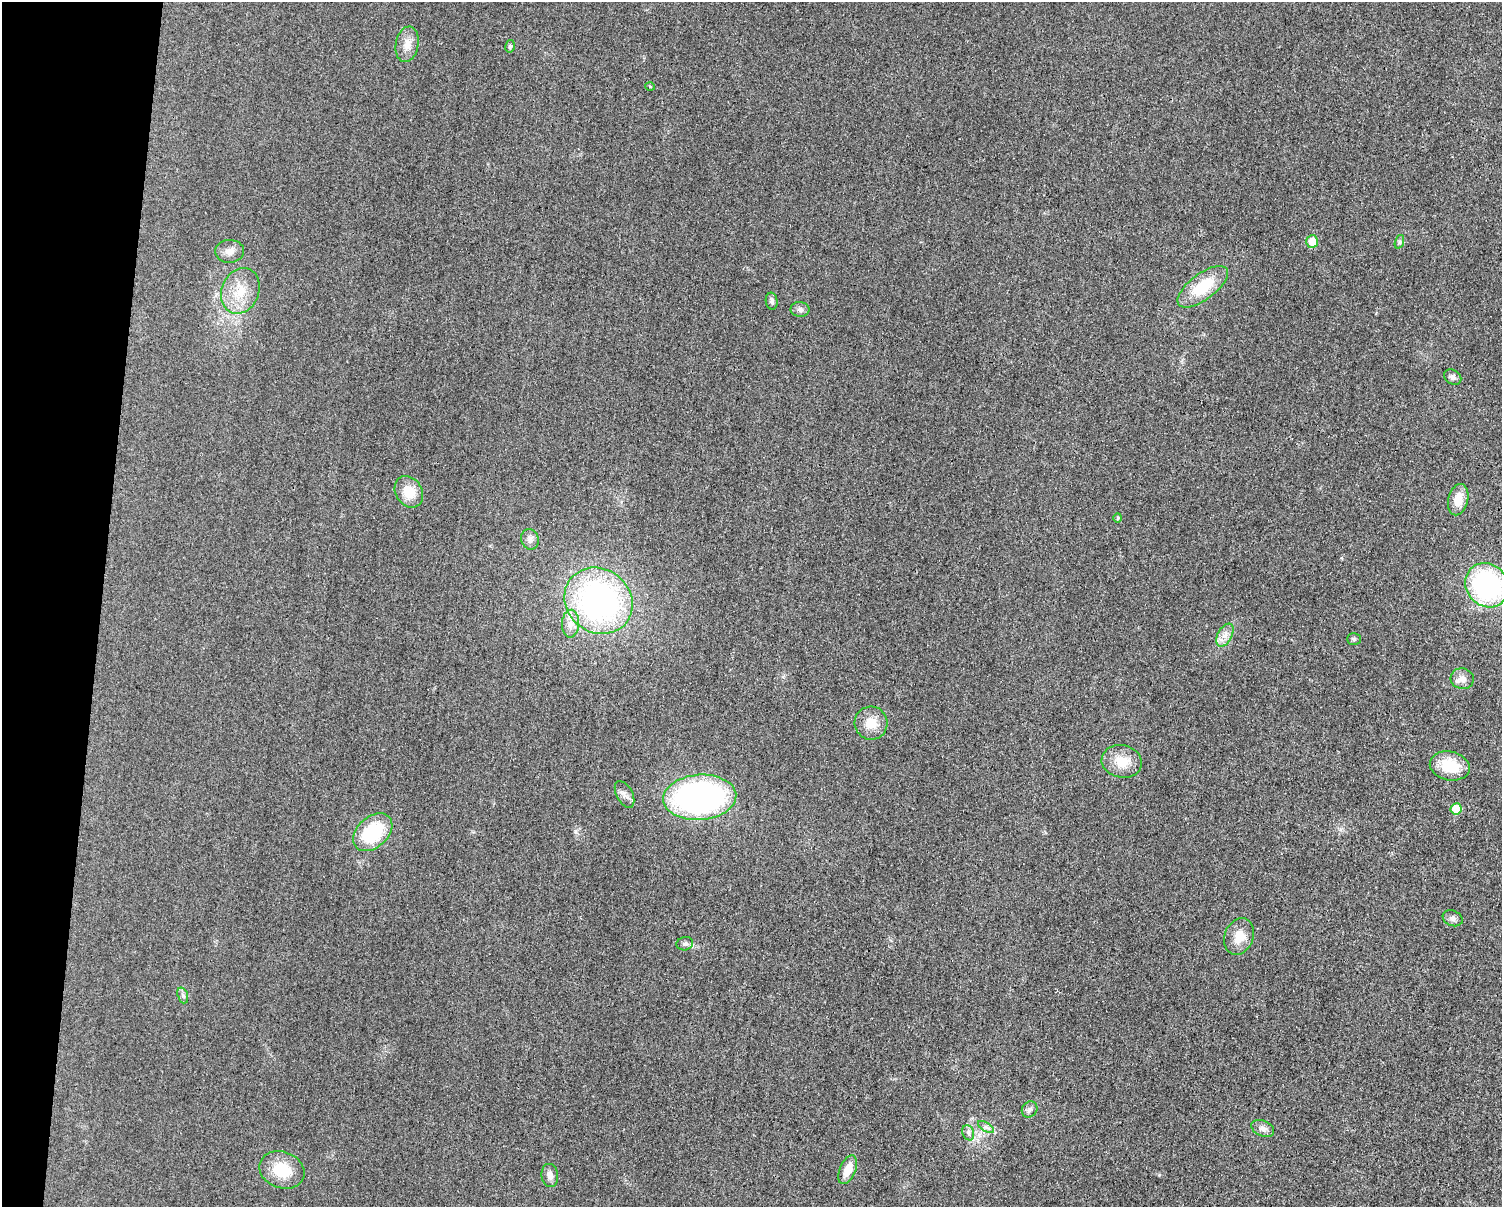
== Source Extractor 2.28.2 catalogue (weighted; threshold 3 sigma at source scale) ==
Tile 7 of 3 x 4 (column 1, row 3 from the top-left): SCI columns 247-1746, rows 1216-2420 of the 4862 x 4841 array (HDU 1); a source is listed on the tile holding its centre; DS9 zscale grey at full resolution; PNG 1504 x 1209 px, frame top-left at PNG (2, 2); each listed source drawn as its Kron ellipse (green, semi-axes under 4 px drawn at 4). Shown black and unused: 7% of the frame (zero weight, under 3 of 4 exposures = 1% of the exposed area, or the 3 px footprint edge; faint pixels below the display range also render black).
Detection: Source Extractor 2.28.2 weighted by HDU 2 'WHT'; one run over the whole footprint, this tile lists its part. Background 0.029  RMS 0.0058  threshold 0.0262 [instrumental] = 3 sigma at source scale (4.5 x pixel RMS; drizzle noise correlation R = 1.50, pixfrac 1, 0.05/0.05 arcsec/px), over >= 5 px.
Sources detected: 39; all 39 listed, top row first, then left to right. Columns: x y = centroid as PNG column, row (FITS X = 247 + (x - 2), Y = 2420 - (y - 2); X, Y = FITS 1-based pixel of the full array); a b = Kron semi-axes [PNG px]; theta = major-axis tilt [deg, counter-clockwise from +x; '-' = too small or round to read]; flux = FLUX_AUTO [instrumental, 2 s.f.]
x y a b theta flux
407 44 18 11 79 6.3
510 46 6 5 - 0.99
650 86 4 3 - 0.47
1312 242 6 5 - 8.8
1399 242 7 4 71 1
230 251 14 11 3 4.3
1203 287 30 13 37 23
240 291 23 18 68 15
772 301 8 6 -82 1.6
800 309 9 7 -8 2.1
1453 377 9 7 -33 2.2
409 492 17 13 -58 11
1458 500 16 10 76 9.6
1118 518 5 3 - 0.52
530 539 10 8 -71 2.6
1487 585 23 20 -51 94
599 601 35 31 -38 160
570 624 14 8 87 4.9
1225 635 12 7 63 4
1354 639 7 5 1 1.1
1462 679 11 10 - 4.5
871 723 16 16 - 9.6
1122 761 20 16 -12 12
1450 766 20 14 -12 18
624 794 14 8 -62 3.2
700 797 37 22 4 160
1456 809 6 5 - 14
373 832 22 15 42 36
1453 918 10 7 -22 2.3
1239 936 19 14 70 9.3
685 944 8 6 14 1.8
183 995 8 5 -70 1.5
1030 1109 8 7 - 1.8
986 1127 9 3 -31 1.5
1263 1128 12 7 -23 3.1
968 1133 8 6 -68 1.7
282 1170 23 18 -20 19
848 1170 15 8 67 8.6
550 1175 12 8 -83 3.5
Isophote crosses this tile's border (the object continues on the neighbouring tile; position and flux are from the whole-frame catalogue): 1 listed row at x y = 1487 585
Unlisted compact peaks at least as high as the median listed source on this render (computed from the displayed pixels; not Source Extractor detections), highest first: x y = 575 831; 1159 1175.